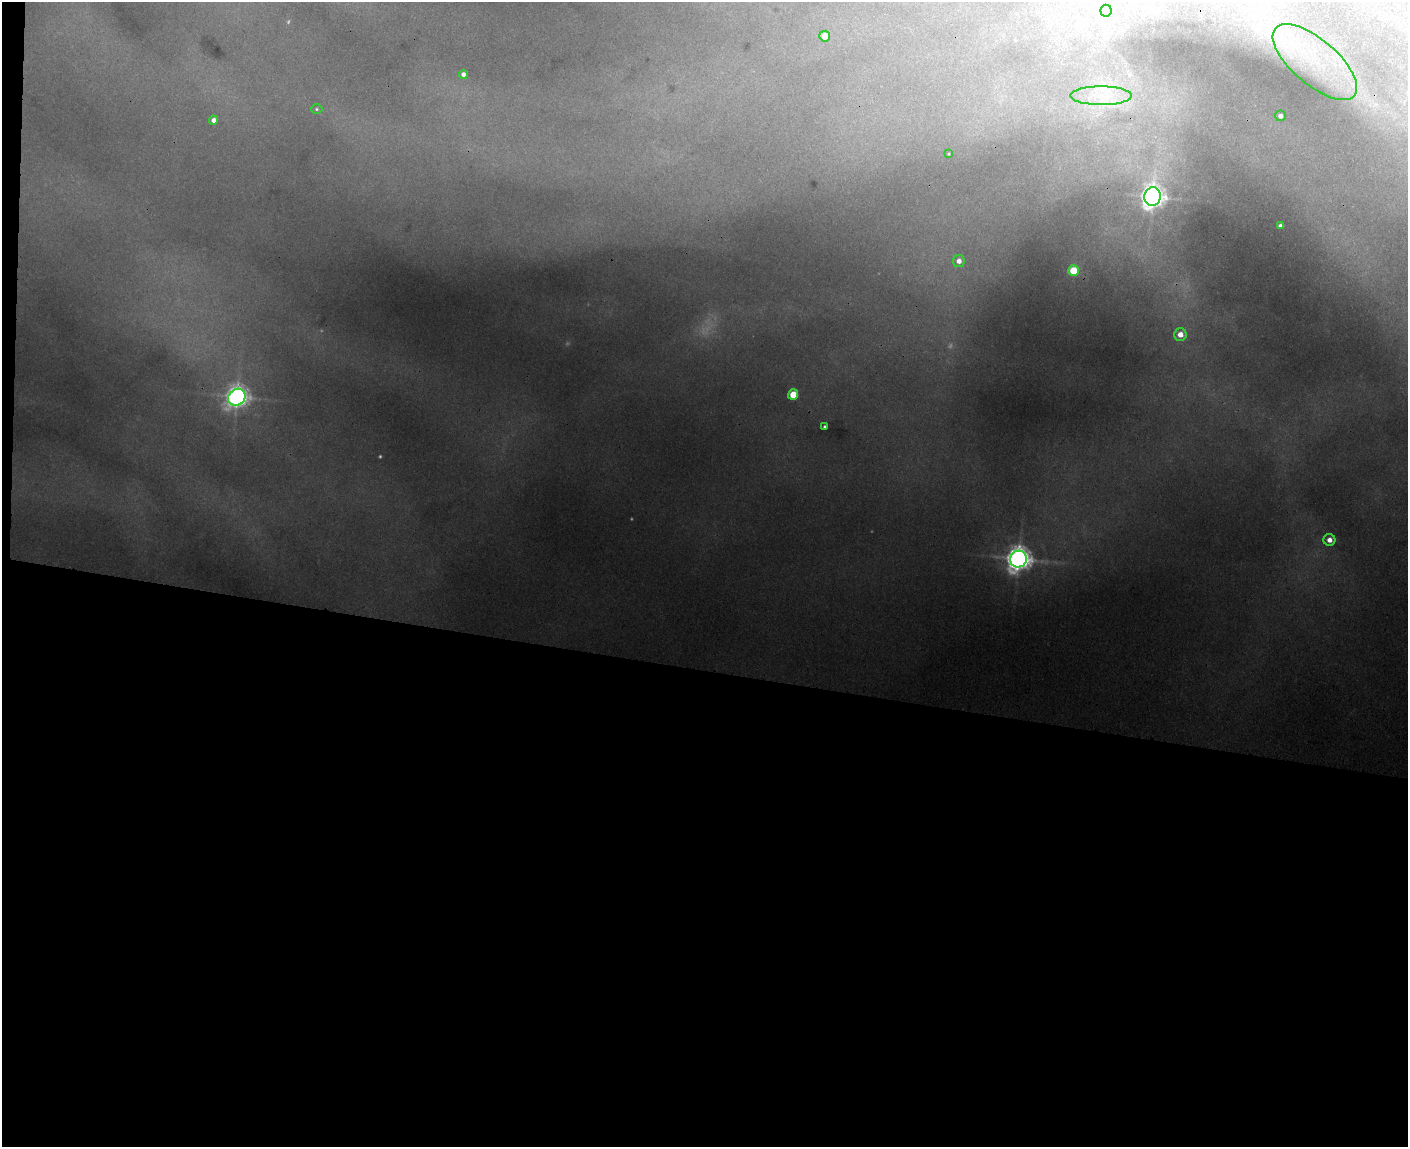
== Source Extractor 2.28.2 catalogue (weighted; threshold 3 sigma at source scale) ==
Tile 10 of 3 x 4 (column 1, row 4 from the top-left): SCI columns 286-1691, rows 15-1159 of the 4679 x 4608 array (HDU 1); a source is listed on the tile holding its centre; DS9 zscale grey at full resolution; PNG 1410 x 1149 px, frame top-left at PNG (2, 2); each listed source drawn as its Kron ellipse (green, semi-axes under 4 px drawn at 4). Shown black and unused: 42% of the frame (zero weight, under 3 of 4 exposures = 6% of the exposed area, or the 3 px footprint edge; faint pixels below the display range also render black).
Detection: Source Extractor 2.28.2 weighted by HDU 2 'WHT'; one run over the whole footprint, this tile lists its part. Background 0.124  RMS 0.0089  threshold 0.0402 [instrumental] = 3 sigma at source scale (4.5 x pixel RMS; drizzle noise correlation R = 1.50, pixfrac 1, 0.05/0.05 arcsec/px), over >= 5 px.
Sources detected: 27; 5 too faint to see at this stretch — neither listed nor drawn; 3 inside a brighter listed object's ellipse — not listed separately; the other 19 listed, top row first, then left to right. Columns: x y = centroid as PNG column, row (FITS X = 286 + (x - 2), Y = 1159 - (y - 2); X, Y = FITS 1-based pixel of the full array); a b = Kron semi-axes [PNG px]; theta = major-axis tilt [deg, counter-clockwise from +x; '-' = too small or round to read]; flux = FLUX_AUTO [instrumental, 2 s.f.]
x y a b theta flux
1106 11 6 5 - 81
825 36 5 5 - 18
1315 62 52 22 -41 85
463 74 4 4 - 5.6
1101 96 30 9 0 21
316 109 6 4 0 1.5
1280 116 5 5 - 5.8
214 120 5 4 - 6.9
949 154 3 3 - 0.88
1153 197 9 8 - 960
1280 226 4 4 - 4
959 261 6 6 - 7.8
1073 271 5 5 - 42
1180 335 6 6 - 14
793 395 5 5 - 33
237 397 9 8 - 760
825 427 3 3 - 2.1
1329 540 6 6 - 9.7
1018 559 8 8 - 1100